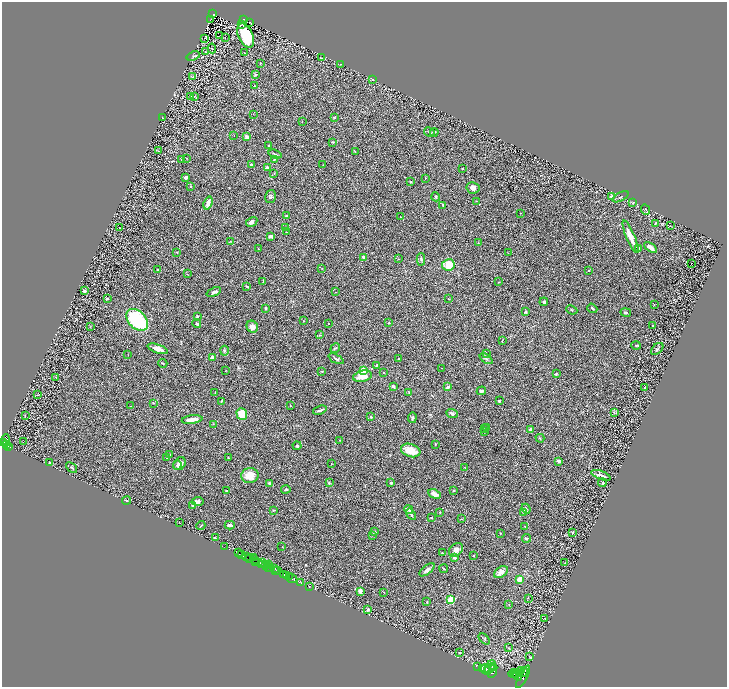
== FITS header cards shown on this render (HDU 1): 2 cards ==
NAXIS1  =                 1450
NAXIS2  =                 1369

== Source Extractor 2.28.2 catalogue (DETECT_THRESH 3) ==
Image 1450 x 1369 px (HDU 1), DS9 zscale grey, zoomed out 1/2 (1 PNG px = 2 x 2 image px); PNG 729 x 689 px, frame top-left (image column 2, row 1369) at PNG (2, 2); each listed source drawn as its Kron ellipse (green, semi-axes under 4 px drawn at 4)
Background 0.729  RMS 0.031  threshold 0.0938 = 3 sigma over >= 5 px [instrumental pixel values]
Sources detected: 309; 43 cannot appear on this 1/2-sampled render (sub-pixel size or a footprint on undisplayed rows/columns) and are neither listed nor drawn; the other 266 listed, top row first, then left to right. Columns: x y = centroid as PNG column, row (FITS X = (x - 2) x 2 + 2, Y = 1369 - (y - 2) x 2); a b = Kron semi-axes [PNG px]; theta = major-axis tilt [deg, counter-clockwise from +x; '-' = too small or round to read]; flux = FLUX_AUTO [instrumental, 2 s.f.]
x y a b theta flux
213 14 3 2 - 100
211 19 3 1 - 2.6
243 19 2 2 - 93
250 22 2 1 - 2.4
242 25 2 1 - 3
220 36 2 1 - 1.6
246 36 13 7 -66 230
225 37 2 1 - 1.6
205 38 2 1 - 2.3
212 48 5 2 - 3.5
205 51 2 1 - 36
244 53 3 3 - 4.2
193 56 7 3 19 7.9
321 58 2 1 - 1.6
260 63 3 2 - 2.7
341 64 2 1 - 1.5
255 74 2 2 - 29
192 77 3 3 - 3.6
373 80 4 2 - 4
254 86 4 2 - 3
191 96 2 1 - 1.6
194 96 3 2 - 2.6
254 114 3 2 - 2
334 117 4 3 - 4.9
162 118 2 1 - 1.9
302 121 3 2 - 2.3
429 132 5 2 - 5.9
434 132 4 3 - 7.6
234 135 2 1 - 1.5
246 137 3 2 - 29
333 142 4 2 - 4.3
269 145 2 2 - 4.2
158 151 3 2 - 3.1
355 151 3 2 - 2.5
275 154 7 2 -21 7.9
186 158 2 1 - 2.3
181 159 4 2 - 4.8
274 159 2 2 - 4.4
252 165 3 2 - 7.1
323 165 2 2 - 2.3
267 168 3 3 - 16
462 169 2 2 - 3.4
274 173 4 3 - 4.7
186 177 3 3 - 18
425 178 2 2 - 2.4
410 182 3 3 - 4.3
191 186 2 2 - 4.1
473 188 6 5 - 26
611 196 3 3 - 11
270 197 6 5 - 14
436 197 4 3 - 5.7
621 197 9 2 27 5.9
476 201 2 1 - 1.8
208 203 7 3 71 40
633 203 3 2 - 2.7
443 205 3 2 - 5.9
645 209 5 1 - 3.2
520 213 2 2 - 2.5
286 215 3 2 - 4.3
400 217 2 1 - 1.8
252 222 6 4 32 17
656 223 3 2 - 5
670 226 3 2 - 2.2
286 227 3 2 - 3
120 228 2 1 - 2.3
286 232 2 1 - 1.8
271 236 3 2 - 30
630 237 17 4 -67 64
230 241 4 2 - 3.9
478 243 3 2 - 3.7
651 247 7 4 -36 37
639 248 4 3 - 6
258 249 2 1 - 2.4
177 252 3 2 - 3.1
508 253 3 2 - 2.4
364 257 3 2 - 16
398 259 3 2 - 2
421 259 6 3 -88 8
691 263 2 1 - 60
448 265 6 5 - 110
321 269 2 2 - 2.2
158 270 3 2 - 6.3
589 271 2 2 - 4.1
187 274 3 2 - 2.6
263 282 3 2 - 3
499 282 2 1 - 2.4
247 286 4 3 - 5.4
84 291 4 3 - 12
214 292 8 3 23 14
336 292 2 2 - 2.8
107 298 2 2 - 30
448 299 4 2 - 3.6
544 302 4 3 - 12
654 305 2 2 - 4
266 308 3 2 - 12
592 308 5 2 - 5.7
572 310 6 2 -23 5.8
525 312 3 2 - 9.9
626 312 5 3 - 9.8
197 316 2 2 - 6.1
137 320 13 8 -46 450
303 321 2 2 - 3.2
329 323 2 1 - 2.1
389 323 3 2 - 4.8
197 324 4 3 - 9.4
653 326 2 2 - 9.4
90 327 3 2 - 2.6
252 327 6 5 - 30
319 335 3 2 - 3.4
502 341 4 2 - 4
636 345 5 2 - 5.1
335 348 5 2 - 6.3
158 349 10 4 -18 52
657 349 7 4 44 12
224 351 5 4 - 8.9
487 354 3 2 - 3.6
128 355 2 2 - 1.7
212 357 2 2 - 100
398 358 2 1 - 2.9
336 359 8 4 -27 13
486 359 7 3 -35 12
163 363 5 2 - 4.1
376 365 3 3 - 4.4
442 368 2 2 - 1.9
226 371 2 1 - 2.1
322 371 3 2 - 3.9
363 371 4 3 - 110
384 372 2 2 - 6.5
556 374 4 3 - 6.3
362 376 9 5 13 87
56 377 4 1 - 2.1
393 386 4 2 - 14
447 387 2 2 - 33
645 388 3 2 - 7.6
481 391 5 3 - 14
409 392 4 3 - 6.3
215 393 3 2 - 2.6
37 395 3 2 - 3.9
221 401 2 1 - 4.2
499 401 3 2 - 8.1
153 403 3 2 - 3.6
131 406 2 1 - 1.2
290 406 2 2 - 5.1
320 410 7 2 20 21
452 413 6 4 -23 14
614 413 3 3 - 4.2
242 414 6 5 - 93
25 415 2 1 - 3.5
371 417 4 3 - 6
412 418 5 3 - 8.1
192 420 10 3 8 44
213 424 3 2 - 3.1
485 428 3 2 - 2.6
487 428 3 3 - 3.9
531 430 2 2 - 71
484 432 3 2 - 2.7
540 438 4 3 - 5.5
5 440 6 3 87 1300
340 440 2 2 - 2.1
23 442 2 1 - 1.4
2 443 2 2 - 1300
435 444 3 2 - 3.3
7 445 3 2 - 430
9 446 3 2 - 340
297 446 4 4 - 6.8
411 450 10 6 -19 91
170 455 2 2 - 2.2
166 458 3 2 - 4.8
228 458 2 2 - 3.3
559 461 3 3 - 16
49 463 4 3 - 6
331 463 2 1 - 1.5
180 464 7 5 51 29
177 465 5 3 - 9.3
72 467 6 3 -41 7.6
465 468 4 2 - 2.9
250 475 9 7 9 92
601 475 10 3 -21 25
270 483 4 3 - 11
329 483 4 3 - 5.8
391 483 3 3 - 6
602 483 4 2 - 11
286 490 5 3 - 8.7
227 491 3 2 - 6.8
453 491 3 3 - 5
434 494 6 4 -25 31
126 500 4 2 - 5.7
198 501 6 4 6 16
192 505 3 3 - 7.6
526 509 5 3 - 5.8
409 510 5 3 - 22
273 511 3 2 - 4.1
440 512 3 2 - 3.6
523 512 3 3 - 3.9
411 514 6 3 -56 7.7
431 517 3 2 - 4.3
462 519 3 2 - 3.4
179 522 2 2 - 18
201 525 5 2 - 4.6
230 525 5 2 - 16
525 526 2 1 - 2.4
375 532 2 2 - 5.3
500 533 3 2 - 2.5
572 533 4 3 - 6.6
372 535 2 1 - 1.2
215 537 2 1 - 2.6
527 538 5 3 - 6.9
224 547 3 1 - 16
282 547 2 1 - 1.5
456 550 8 6 44 26
238 553 3 2 - 110
443 553 4 2 - 4.9
241 555 3 2 - 990
473 556 3 3 - 4.4
247 557 4 2 - 170
249 558 3 2 - 150
254 558 2 1 - 320
454 558 3 3 - 14
254 560 2 2 - 170
256 561 3 1 - 810
262 563 3 3 - 920
565 563 3 3 - 3.8
262 564 2 1 - 330
266 564 2 1 - 67
269 565 4 2 - 710
267 567 4 2 - 850
271 568 3 1 - 600
274 568 3 2 - 1500
444 569 4 2 - 5.5
275 570 3 1 - 480
278 570 4 2 - 950
427 570 9 4 39 21
501 572 8 5 36 32
284 574 2 2 - 850
286 575 2 1 - 460
289 577 3 1 - 1300
292 579 5 2 - 240
519 579 2 2 - 140
301 583 2 1 - 39
309 587 2 1 - 44
360 591 3 3 - 31
384 592 2 2 - 5.2
528 598 2 2 - 1.9
451 600 3 3 - 550
427 602 3 2 - 3
509 605 3 2 - 2.4
368 609 2 2 - 38
545 618 2 2 - 2.8
484 639 6 2 -44 4.8
509 648 3 2 - 2.8
459 653 3 2 - 4.8
530 656 4 3 - 5.2
478 667 2 1 - 260
490 667 7 2 52 6100
493 667 4 2 - 3800
483 668 3 2 - 4100
485 669 4 3 - 8400
487 671 3 2 - 3600
521 671 3 2 - 2300
492 672 7 3 69 6600
523 672 5 2 - 3700
519 673 3 2 - 2000
513 674 5 2 - 4500
515 674 4 2 - 6100
518 676 5 3 - 4800
523 677 12 3 62 7100
At the frame edge (FLAGS 8, measured only in part): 1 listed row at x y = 2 443
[43 sub-pixel or undisplayed-footprint detections neither listed nor drawn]